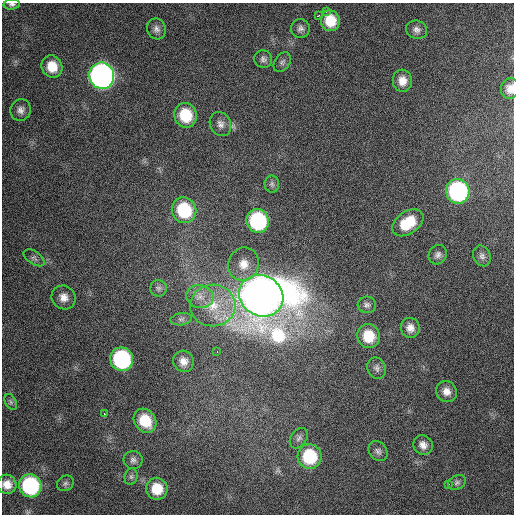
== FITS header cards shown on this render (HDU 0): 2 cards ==
NAXIS1  =                  512 / Axis length
NAXIS2  =                  512 / Axis length

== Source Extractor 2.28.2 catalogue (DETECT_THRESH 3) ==
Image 512 x 512 px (HDU 0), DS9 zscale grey, 1 PNG px = 1 image px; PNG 516 x 516 px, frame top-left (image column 1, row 512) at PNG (2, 3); each listed source drawn as its Kron ellipse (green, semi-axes under 4 px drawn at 4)
Background 550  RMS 23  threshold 69.4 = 3 sigma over >= 5 px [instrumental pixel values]
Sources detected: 54; all 54 listed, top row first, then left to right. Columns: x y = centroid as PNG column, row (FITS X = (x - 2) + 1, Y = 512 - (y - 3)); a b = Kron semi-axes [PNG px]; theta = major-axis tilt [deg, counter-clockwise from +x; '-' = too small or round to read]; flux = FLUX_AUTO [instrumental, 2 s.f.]
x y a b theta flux
12 4 8 5 6 4.2e+03
326 11 3 2 - 3.7e+03
318 16 4 3 - 3.9e+03
330 21 10 9 - 3.6e+04
300 28 9 9 - 6.4e+03
156 29 10 9 - 7.8e+03
417 30 11 9 -17 7.6e+03
263 59 9 8 - 5.7e+03
282 62 11 7 56 5.0e+03
52 67 11 10 - 2.9e+04
102 76 13 12 - 8.5e+05
402 81 11 9 -84 1.6e+04
510 89 10 9 - 1.2e+04
21 110 11 10 - 9.0e+03
185 115 12 11 - 5.5e+04
220 124 12 10 -64 9.4e+03
272 184 8 7 - 4.6e+03
458 191 12 11 - 2.6e+05
184 210 13 12 - 9.1e+04
258 221 12 11 - 1.7e+05
408 223 17 11 34 4.6e+04
438 255 10 8 56 6.7e+03
482 256 11 8 -64 6.8e+03
34 258 12 6 -34 4.7e+03
244 264 17 15 71 2.5e+04
158 288 8 8 - 4.9e+03
261 296 23 20 -30 5.8e+06
63 297 12 11 - 1.3e+04
200 297 14 11 -16 1.7e+04
213 305 22 21 - 5.9e+04
367 305 9 8 - 5.7e+03
181 319 11 6 10 4.9e+03
410 328 10 9 - 1.2e+04
368 336 12 11 - 4.2e+04
217 352 3 2 - 5.6e+03
122 359 12 11 - 2.0e+05
183 361 11 10 - 1.3e+04
377 368 11 9 -67 6.4e+03
446 392 11 10 - 1.3e+04
11 402 8 5 -61 3.8e+03
104 414 3 2 - 3.4e+03
145 421 13 10 -54 4.7e+04
299 438 11 8 57 6.3e+03
423 445 10 9 - 1.1e+04
378 451 11 8 -53 6.5e+03
309 456 12 12 - 8.4e+04
133 460 9 9 - 6.4e+03
131 477 8 6 76 4.4e+03
65 483 9 7 36 4.6e+03
457 483 9 6 30 4.6e+03
7 484 10 9 - 1.5e+04
448 484 2 2 - 8.9e+03
30 486 11 11 - 1.6e+05
157 489 11 10 - 3.6e+04
At the frame edge (FLAGS 8, measured only in part): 2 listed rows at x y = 12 4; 510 89